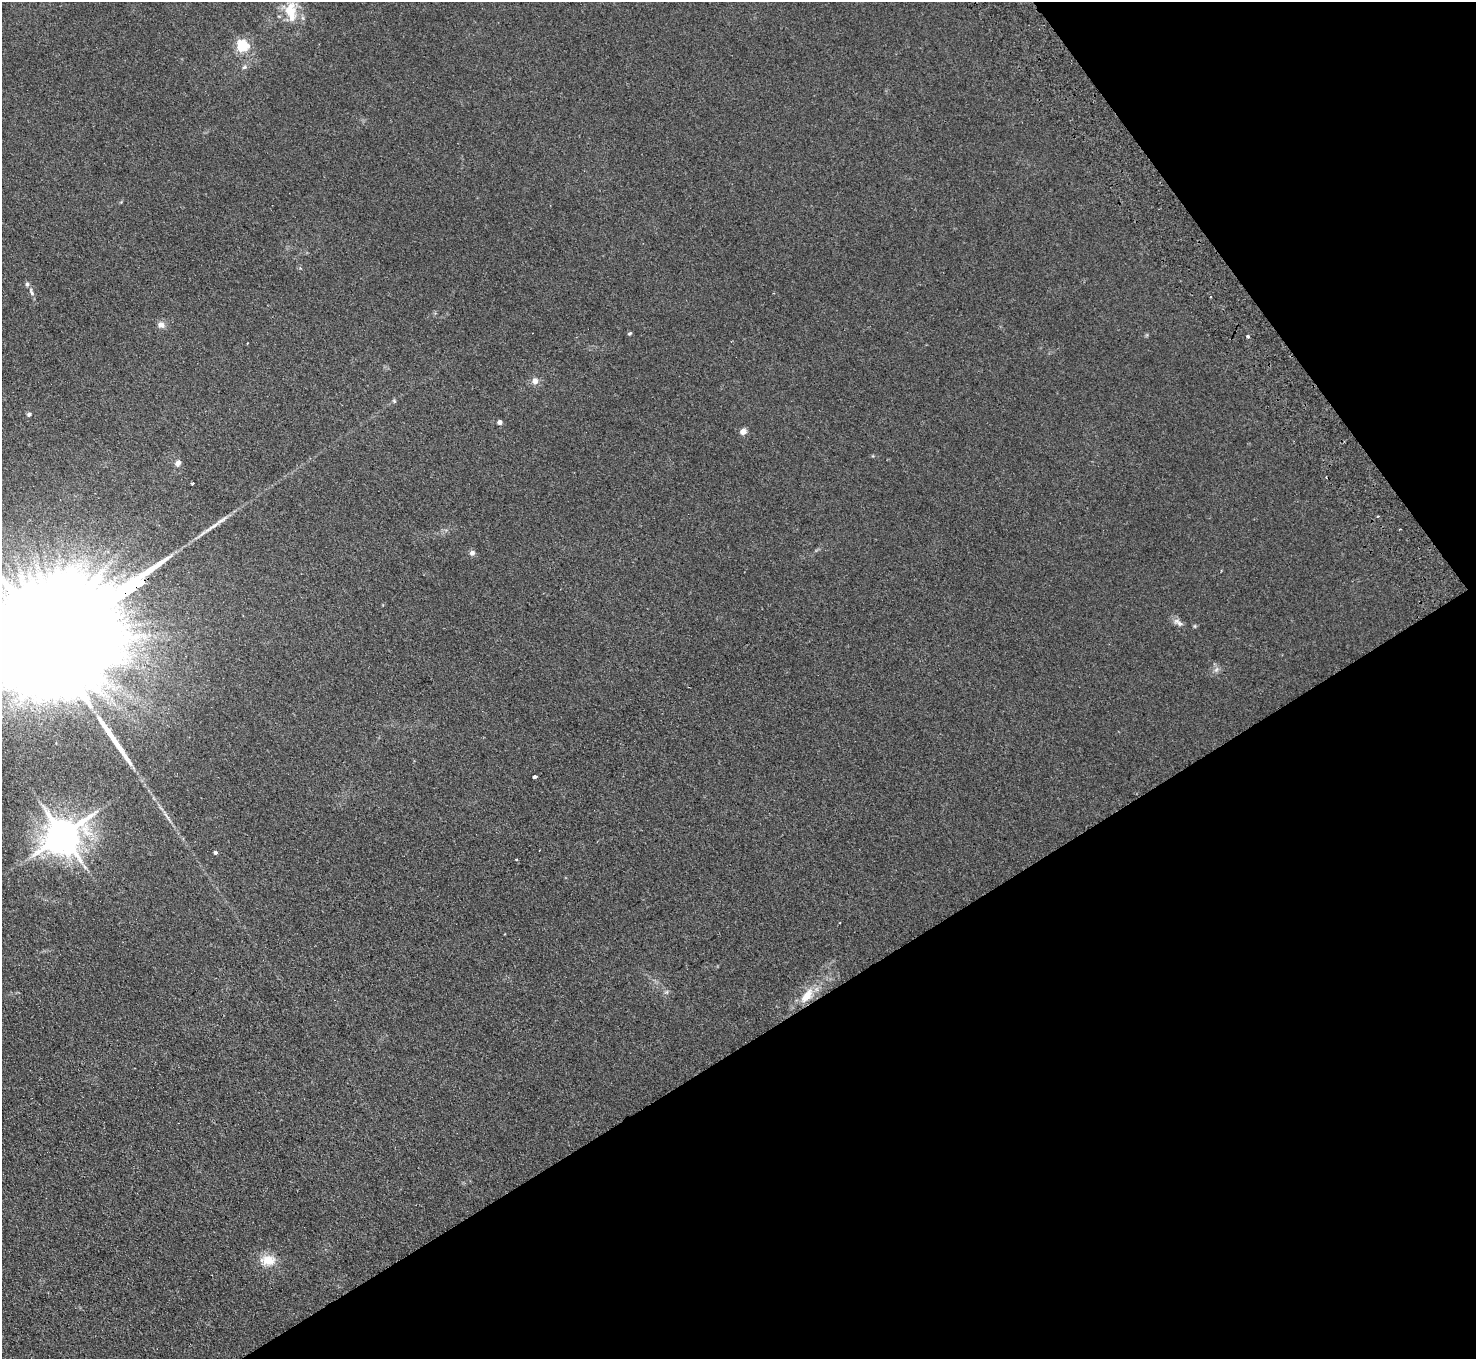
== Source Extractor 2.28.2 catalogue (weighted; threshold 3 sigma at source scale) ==
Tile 12 of 4 x 4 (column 4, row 3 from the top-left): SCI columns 4471-5944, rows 1693-3049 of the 5994 x 5961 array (HDU 1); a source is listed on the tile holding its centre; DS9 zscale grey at full resolution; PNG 1478 x 1361 px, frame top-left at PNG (2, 2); no overlay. Shown black and unused: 30% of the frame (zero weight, under 2 of 3 exposures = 3% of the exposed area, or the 3 px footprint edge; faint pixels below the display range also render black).
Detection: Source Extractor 2.28.2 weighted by HDU 2 'WHT'; one run over the whole footprint, this tile lists its part. Background 0.123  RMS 0.0096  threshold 0.0431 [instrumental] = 3 sigma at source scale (4.5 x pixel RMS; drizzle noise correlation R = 1.50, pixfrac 1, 0.05/0.05 arcsec/px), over >= 5 px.
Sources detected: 31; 1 inside a brighter object's white glare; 1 cosmic-ray / hot-pixel residue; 1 long thin detection or spike segment (spike, bleed or trail) — not listed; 2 inside a brighter listed object's ellipse — not listed separately; the other 26 listed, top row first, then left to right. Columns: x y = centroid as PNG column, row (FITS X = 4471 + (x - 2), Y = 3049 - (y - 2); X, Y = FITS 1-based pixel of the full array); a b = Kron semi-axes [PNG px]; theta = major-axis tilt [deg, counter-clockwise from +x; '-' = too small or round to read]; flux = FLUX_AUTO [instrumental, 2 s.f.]
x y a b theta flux
291 12 30 15 -83 23
242 46 5 5 - 120
244 67 7 5 21 2
300 268 4 4 - 1
31 292 12 6 -66 3.2
161 325 10 9 - 4.6
630 333 6 4 20 1.2
1248 336 4 3 - 1.6
535 381 8 7 - 5.3
394 401 6 5 - 1.2
29 414 5 5 - 2.1
499 422 4 4 - 4.6
743 432 5 5 - 7.8
178 463 7 6 - 4.4
192 484 3 3 - 1.5
472 553 6 6 - 3.1
21 577 13 7 83 6.6
1178 622 17 6 -33 4.3
47 642 145 21 32 130000
1216 670 9 5 58 2.5
535 777 4 3 - 15
63 835 11 10 - 2300
215 853 4 4 - 2.2
516 859 3 2 - 1.5
807 996 19 10 53 16
268 1260 18 12 1 16
Overlapping masked pixels (flux is a lower limit): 2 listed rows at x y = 47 642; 807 996
Isophote crosses this tile's border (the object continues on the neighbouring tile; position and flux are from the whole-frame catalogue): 1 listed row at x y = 47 642